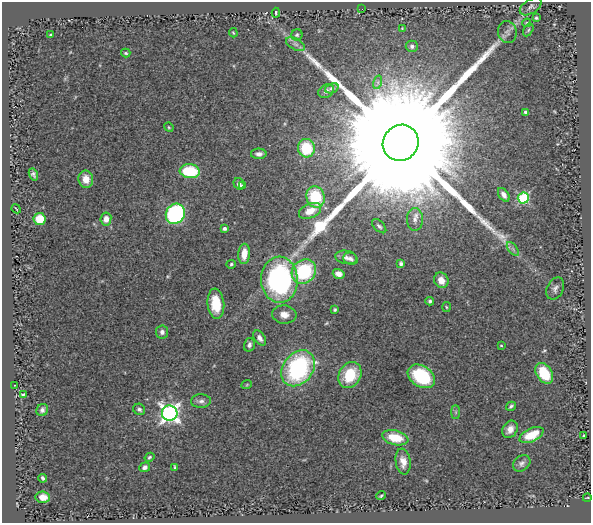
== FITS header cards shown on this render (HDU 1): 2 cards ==
NAXIS1  =                  589
NAXIS2  =                  521

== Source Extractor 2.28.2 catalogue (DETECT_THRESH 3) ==
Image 589 x 521 px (HDU 1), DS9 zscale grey, 1 PNG px = 1 image px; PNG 593 x 525 px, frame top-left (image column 1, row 521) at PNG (2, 2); each listed source drawn as its Kron ellipse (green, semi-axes under 4 px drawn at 4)
Background 0.502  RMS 0.036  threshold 0.108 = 3 sigma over >= 5 px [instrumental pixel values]
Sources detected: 84; all 84 listed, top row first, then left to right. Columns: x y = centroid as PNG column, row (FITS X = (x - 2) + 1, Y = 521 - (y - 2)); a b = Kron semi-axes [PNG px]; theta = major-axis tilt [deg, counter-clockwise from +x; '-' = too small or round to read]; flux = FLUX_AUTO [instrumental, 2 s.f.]
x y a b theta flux
531 7 12 7 33 8.1
362 9 2 2 - 1.2
276 13 5 3 - 3.5
536 18 3 3 - 3.5
527 23 4 3 - 2.7
402 28 4 2 - 1.6
528 30 7 4 60 4
507 32 11 9 -78 12
233 33 4 3 - 2.6
51 35 3 3 - 3.3
297 35 5 5 - 4.4
295 44 10 5 -27 9.3
412 46 6 5 - 6.3
126 53 5 3 - 3.1
378 82 7 4 73 5.6
332 88 7 4 21 6.2
326 91 8 6 30 9.6
525 112 4 3 - 4.3
169 127 5 4 - 2.7
401 143 18 17 - 270000
306 148 9 8 - 89
259 154 8 5 0 9.9
190 171 10 7 -7 130
33 174 6 4 -68 5.7
86 179 8 7 - 24
239 184 6 5 - 9.7
242 186 4 3 - 4.3
504 195 8 5 -56 12
315 197 11 9 -72 110
523 198 5 5 - 210
16 209 5 2 - 1.8
310 211 12 7 24 32
175 214 10 9 - 360
40 219 6 6 - 52
106 219 6 5 - 16
415 219 11 8 -89 14
379 226 9 5 -45 5.7
224 228 4 4 - 5.9
513 249 8 4 -53 6.8
244 254 10 6 85 29
346 257 11 6 -10 11
350 259 7 6 - 7.9
401 263 4 3 - 5
231 264 5 4 - 3.1
304 272 13 11 43 170
339 274 6 4 -16 15
279 280 23 18 -88 430
441 280 8 7 - 23
555 289 12 8 63 10
430 301 4 3 - 4.1
216 304 15 8 -84 65
446 307 5 3 - 2.5
335 310 3 3 - 3.3
284 315 12 9 -6 21
162 332 6 6 - 7.9
260 338 8 5 -55 10
249 345 7 5 74 8.7
501 345 3 3 - 2.2
298 368 19 15 51 330
544 373 11 7 -58 82
350 375 13 11 58 91
421 376 15 10 -33 150
247 384 5 3 - 2.1
15 386 3 2 - 1.6
23 394 3 2 - 2.6
201 401 10 7 1 8.6
511 406 5 3 - 4.8
139 409 6 5 - 6.1
42 410 6 5 - 6.4
456 412 7 4 -90 4.7
170 413 8 7 - 1000
510 429 9 7 58 16
531 435 13 6 25 45
584 436 3 2 - 2.6
395 438 13 7 -13 62
150 457 5 4 - 3.6
403 461 13 7 -81 20
522 463 9 7 38 8.1
145 467 5 5 - 8
175 467 4 2 - 3.2
43 478 4 3 - 4.2
381 496 5 3 - 3.4
43 497 7 5 -6 18
587 498 4 3 - 1.8